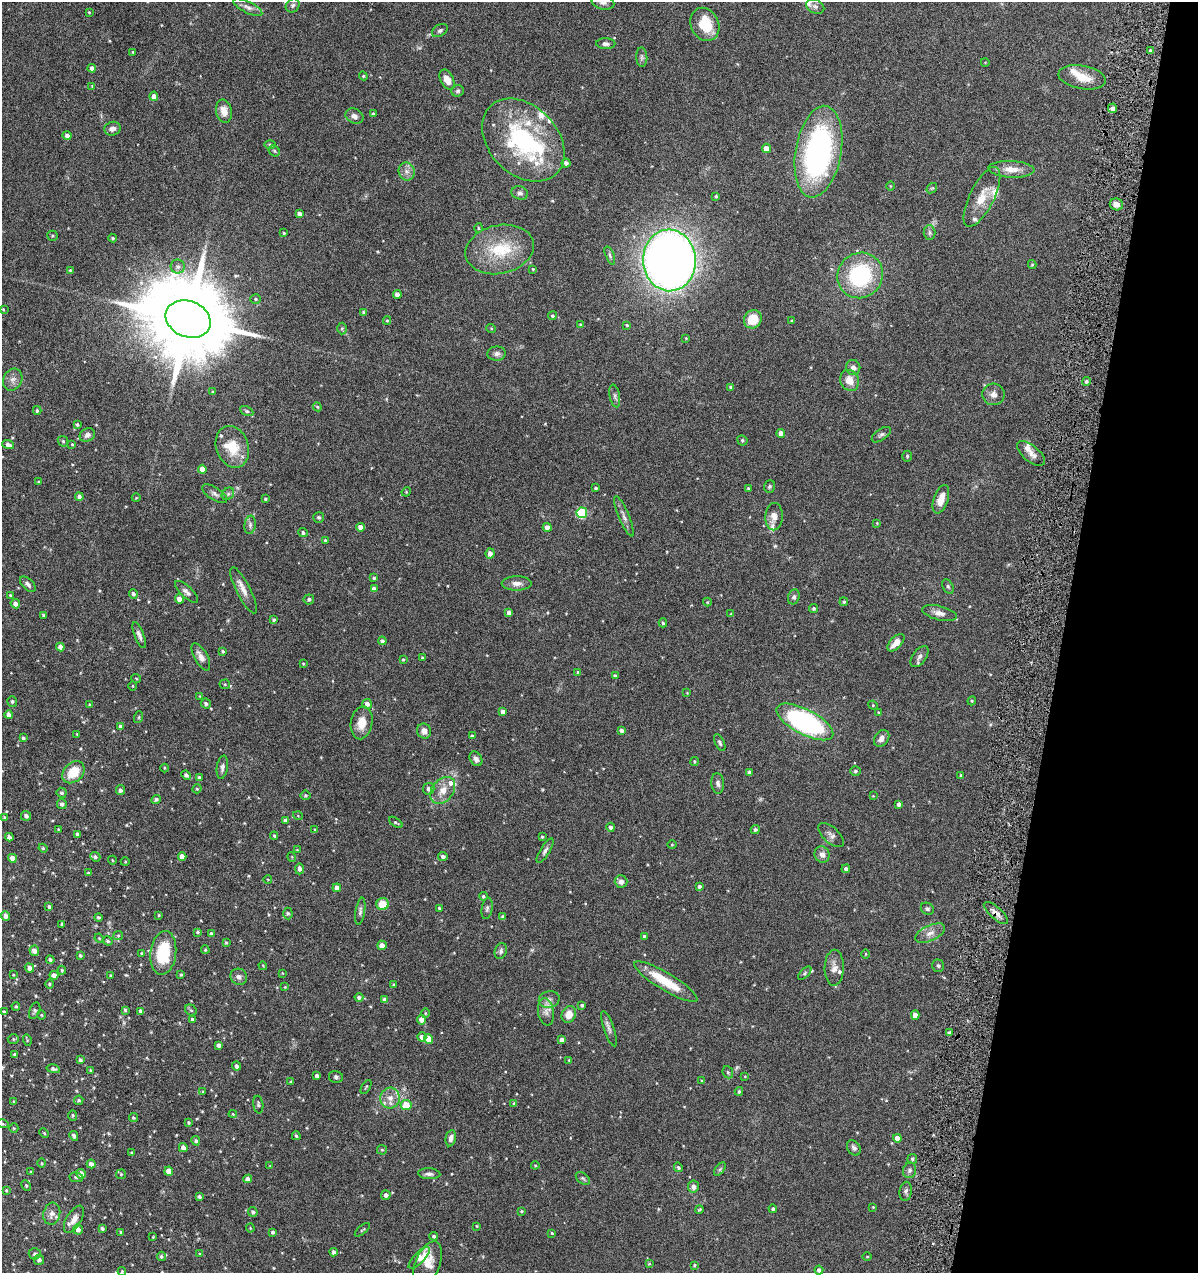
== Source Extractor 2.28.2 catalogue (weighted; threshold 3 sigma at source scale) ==
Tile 8 of 4 x 4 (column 4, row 2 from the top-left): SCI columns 3709-4904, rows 2544-3814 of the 5147 x 5088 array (HDU 1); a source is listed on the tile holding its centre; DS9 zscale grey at full resolution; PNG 1200 x 1275 px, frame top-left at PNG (2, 2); each listed source drawn as its Kron ellipse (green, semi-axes under 4 px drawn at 4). Shown black and unused: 11% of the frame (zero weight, under 4 of 8 exposures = <1% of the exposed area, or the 3 px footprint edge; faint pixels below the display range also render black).
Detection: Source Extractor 2.28.2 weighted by HDU 2 'WHT'; one run over the whole footprint, this tile lists its part. Background 0.0995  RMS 0.0049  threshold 0.0201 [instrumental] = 3 sigma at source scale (4.09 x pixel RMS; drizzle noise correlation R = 1.36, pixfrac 0.8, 0.05/0.05 arcsec/px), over >= 5 px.
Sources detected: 408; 3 too faint to see at this stretch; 1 inside a brighter object's white glare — neither listed nor drawn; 18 inside a brighter listed object's ellipse — not listed separately; the other 386 listed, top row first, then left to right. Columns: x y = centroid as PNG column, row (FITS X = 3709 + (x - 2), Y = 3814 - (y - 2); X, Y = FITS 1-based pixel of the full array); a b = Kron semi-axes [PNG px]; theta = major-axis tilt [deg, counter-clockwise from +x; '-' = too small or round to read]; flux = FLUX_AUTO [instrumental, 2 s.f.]
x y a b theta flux
603 2 12 7 -15 1.9
293 5 7 6 - 1
815 6 9 6 -27 1.4
248 7 16 6 -27 2
89 12 4 4 - 0.34
705 24 17 14 -65 12
440 30 8 5 33 1
606 44 9 5 -1 1.4
1150 50 4 4 - 0.53
133 52 3 3 - 0.38
642 57 10 5 -86 1
985 62 4 3 - 0.27
92 68 4 4 - 2
363 76 4 4 - 0.49
1082 77 24 11 -10 8
447 80 11 6 -64 4
92 86 4 4 - 0.33
458 91 6 5 - 0.8
154 96 4 4 - 2.2
1113 108 5 4 - 1.6
224 111 12 7 -79 3.9
373 114 4 3 - 0.56
354 116 9 7 -25 1.9
112 129 8 7 - 1.9
67 136 4 4 - 1.8
523 140 47 34 -45 54
270 144 6 4 -1 0.57
766 148 4 4 - 2.8
274 151 6 5 - 0.64
818 152 46 23 80 98
566 163 4 4 - 1.3
1011 169 23 8 -3 5.6
407 171 9 8 - 2.2
890 186 5 3 - 0.36
932 188 6 4 40 0.58
520 193 8 6 -15 1.3
716 196 3 3 - 0.5
982 197 33 12 63 8.3
1116 204 7 6 - 2.2
299 214 4 4 - 1.6
478 228 5 3 - 0.45
284 233 3 3 - 0.52
930 233 7 6 - 1
52 236 5 5 - 0.62
113 238 4 3 - 0.56
500 249 34 24 13 19
610 255 9 4 -67 0.91
669 260 31 26 -86 460
1032 265 4 4 - 0.48
178 266 7 7 - 1.4
533 269 4 3 - 0.37
70 270 4 3 - 0.44
860 275 23 22 - 38
397 295 5 4 - 2
255 299 5 4 - 0.61
3 309 3 2 - 0.32
363 312 4 4 - 0.48
552 316 4 4 - 0.77
188 319 23 18 -23 7600
753 319 9 8 - 9.5
387 321 4 4 - 0.54
792 321 3 2 - 0.32
580 324 4 3 - 0.37
627 325 4 3 - 0.48
342 328 6 5 - 0.59
491 328 5 3 - 0.38
686 338 4 4 - 0.33
497 354 9 7 5 1.5
853 367 7 7 - 2.1
13 380 11 9 62 2.4
850 380 11 9 -64 4.9
1086 381 4 4 - 0.77
731 387 4 3 - 0.76
213 392 3 3 - 0.49
993 394 11 11 - 2.5
615 396 11 5 -79 1.2
317 407 4 4 - 0.46
37 410 4 3 - 0.62
247 411 7 4 -26 0.71
77 424 4 4 - 0.7
781 433 4 4 - 3.3
87 435 8 6 28 1.6
881 435 11 5 35 1.1
742 440 5 5 - 0.69
63 441 6 4 -45 0.59
72 444 4 4 - 0.38
8 445 6 4 -16 1.7
232 447 21 16 -70 11
1031 453 17 8 -41 3
907 456 5 4 - 0.57
202 469 4 4 - 3.9
38 482 4 3 - 0.49
770 487 6 5 - 0.68
596 488 3 3 - 0.66
748 488 3 3 - 0.42
406 492 5 4 - 0.39
215 494 14 6 -33 1.8
228 494 7 5 44 0.99
79 497 4 3 - 1.3
136 498 4 3 - 0.33
265 499 4 3 - 0.53
941 499 15 7 71 5.1
582 513 5 5 - 30
624 516 22 5 -67 2.3
319 517 5 5 - 0.72
774 517 13 8 88 3.1
877 523 4 3 - 0.33
250 525 9 5 82 1.2
360 527 4 4 - 2.5
547 527 4 4 - 2.8
303 533 5 4 - 0.88
325 540 4 3 - 0.67
490 553 5 4 - 2.6
374 578 4 4 - 0.67
517 583 15 7 0 2.6
28 584 9 5 -43 1.4
948 586 7 5 -63 0.9
374 589 4 4 - 2.7
244 590 25 7 -63 3.7
186 592 15 5 -42 1.7
133 594 5 4 - 1.3
10 595 4 3 - 0.43
794 597 7 6 - 1.1
179 599 5 4 - 3.1
309 599 5 5 - 0.93
707 602 4 4 - 0.36
844 602 4 4 - 0.7
15 604 5 4 - 2.3
814 608 4 4 - 0.62
509 613 4 4 - 2.1
939 613 18 7 -13 3
731 614 4 4 - 0.4
43 615 3 3 - 0.49
274 620 4 4 - 0.8
663 623 4 3 - 0.73
139 635 14 4 -68 1.6
382 641 4 4 - 1.1
896 643 11 5 46 4
60 647 4 4 - 2.6
223 651 4 3 - 0.58
201 657 15 6 -61 2.9
919 657 12 6 54 1.7
422 658 3 3 - 0.47
403 659 3 3 - 0.48
303 664 4 3 - 0.41
578 672 3 3 - 0.41
615 676 4 3 - 0.95
136 678 5 3 - 0.34
225 684 5 5 - 0.59
133 686 4 3 - 0.36
687 693 4 3 - 0.3
200 696 3 3 - 0.35
12 701 5 5 - 0.78
972 701 4 4 - 0.44
206 703 5 4 - 1.1
367 704 5 4 - 2
90 705 4 4 - 0.62
873 705 5 4 - 0.39
503 711 4 4 - 1.7
878 712 4 2 - 0.28
9 715 4 4 - 2.1
139 717 6 4 71 0.51
805 722 31 12 -28 82
362 723 16 10 80 6
121 726 4 4 - 1.3
621 730 4 4 - 1.2
424 731 7 7 - 2.4
77 734 3 3 - 0.33
472 736 4 3 - 0.74
23 738 3 3 - 0.72
882 738 9 7 54 2.2
720 743 9 4 -65 0.88
476 759 8 5 -57 1.6
694 761 4 4 - 0.54
222 767 11 5 81 1.5
164 768 4 3 - 0.43
855 771 5 4 - 0.64
73 772 12 9 45 9.5
750 773 4 3 - 1.4
186 775 5 4 - 1.2
961 775 4 3 - 0.53
199 778 4 4 - 1.5
718 783 10 6 -84 1.4
197 789 5 4 - 0.52
429 789 6 5 - 1.6
120 790 5 4 - 1.2
443 790 15 10 51 5.1
62 793 5 5 - 0.89
306 795 5 5 - 0.73
873 796 4 3 - 0.3
156 799 5 4 - 1
62 804 5 4 - 1.3
899 804 4 4 - 1.6
26 816 5 5 - 1.3
298 816 5 3 - 0.34
5 817 4 3 - 0.77
285 820 4 3 - 0.73
396 822 8 4 -35 0.62
611 827 4 4 - 1.1
58 829 3 3 - 0.27
315 830 4 3 - 0.52
755 830 4 4 - 0.85
77 834 3 3 - 0.95
831 835 15 8 -43 2
274 836 4 3 - 0.59
9 837 4 4 - 1.4
542 837 4 3 - 0.53
672 845 5 3 - 0.35
43 848 4 4 - 0.56
297 850 4 4 - 0.34
545 851 14 5 59 1.4
822 855 8 7 - 2.2
95 857 5 4 - 0.92
182 857 4 4 - 2.9
292 857 5 3 - 0.34
443 857 4 4 - 1.4
12 858 4 4 - 2.8
112 860 4 3 - 0.33
125 862 4 3 - 0.34
299 869 5 4 - 1.5
846 869 4 4 - 1.3
88 873 4 3 - 0.59
268 880 4 3 - 0.31
621 882 6 6 - 2
699 886 4 4 - 0.91
337 888 4 4 - 3.2
483 896 4 4 - 0.66
383 904 6 6 - 6.8
49 907 4 3 - 0.89
439 908 3 3 - 0.61
487 908 11 5 80 1.1
927 909 7 5 -34 0.83
360 911 14 4 80 1.4
288 913 6 4 -87 0.65
996 913 15 6 -41 2.5
159 915 4 3 - 0.45
5 916 5 4 - 2.2
98 917 4 4 - 0.68
503 917 4 3 - 1.2
62 924 4 3 - 0.7
198 932 3 3 - 0.59
211 933 4 3 - 0.6
930 933 16 7 25 3
118 936 5 4 - 0.51
645 936 3 3 - 0.88
99 938 5 4 - 0.43
108 941 5 4 - 0.75
226 942 3 3 - 0.47
382 945 5 4 - 2.3
205 950 4 3 - 0.5
34 951 5 4 - 2.2
501 951 8 6 74 1.1
163 953 22 13 82 22
142 954 4 3 - 0.7
866 954 5 3 - 0.38
80 955 4 4 - 0.71
50 960 4 4 - 1
263 966 4 3 - 0.36
938 966 6 6 - 0.8
29 968 5 4 - 1.8
834 968 18 9 88 3.2
62 970 4 4 - 0.5
282 973 4 2 - 0.25
805 973 8 4 43 0.73
13 975 3 2 - 0.36
54 975 4 4 - 2.1
110 975 3 3 - 0.46
181 975 4 3 - 0.49
239 977 8 8 - 1.7
666 981 36 8 -31 14
49 984 4 3 - 0.42
394 985 3 3 - 0.84
285 987 4 4 - 0.35
359 997 4 4 - 1.2
384 999 4 4 - 1.4
549 1000 10 8 15 2.2
582 1005 4 3 - 0.8
16 1006 4 3 - 0.52
125 1010 4 4 - 0.61
191 1010 6 5 - 0.61
35 1011 8 5 69 0.87
140 1011 4 3 - 0.89
4 1012 3 3 - 0.81
546 1012 14 7 -81 2.8
425 1013 5 3 - 0.42
569 1014 8 7 - 4.8
41 1015 5 3 - 0.37
915 1015 4 4 - 3.8
192 1019 3 3 - 0.74
421 1020 5 4 - 3
609 1029 18 5 -71 1.9
950 1033 3 3 - 1.1
422 1037 4 4 - 2.4
13 1039 5 5 - 0.54
429 1039 5 4 - 5.7
27 1040 6 3 -74 0.38
562 1040 4 4 - 2.4
219 1045 4 4 - 1.4
14 1054 4 3 - 0.51
80 1060 4 3 - 1.1
569 1060 4 3 - 0.36
237 1066 4 4 - 1.3
53 1069 7 4 -12 0.98
90 1070 4 3 - 0.44
728 1072 6 5 - 0.77
317 1076 3 3 - 1.1
745 1076 4 2 - 0.27
336 1077 7 6 - 1
701 1081 4 3 - 0.39
291 1082 4 3 - 0.69
366 1087 8 3 58 0.5
739 1091 4 3 - 0.61
203 1092 4 3 - 0.42
390 1098 10 10 - 3.8
79 1100 5 4 - 0.76
14 1101 4 3 - 0.4
514 1103 4 3 - 0.45
258 1105 9 5 -82 0.93
406 1105 5 5 - 6.9
233 1114 4 4 - 0.39
73 1115 5 4 - 0.53
133 1118 4 4 - 0.66
189 1123 4 4 - 0.5
3 1124 6 3 -18 0.45
14 1128 5 5 - 0.53
44 1133 5 3 - 0.43
74 1136 5 4 - 0.94
296 1136 4 3 - 0.61
451 1138 8 5 78 1.7
897 1138 4 4 - 2.9
196 1141 5 4 - 1
183 1148 4 4 - 2.5
854 1148 8 6 -53 1.2
382 1150 5 4 - 0.52
131 1153 3 3 - 0.62
912 1159 5 5 - 0.62
42 1163 5 3 - 0.39
91 1164 4 4 - 2
535 1165 4 4 - 0.41
270 1166 4 4 - 0.32
678 1167 5 4 - 0.62
720 1169 8 4 53 0.77
910 1170 8 6 73 1.3
169 1171 4 4 - 4
31 1172 4 3 - 0.42
81 1174 5 5 - 3.1
121 1174 5 4 - 0.59
429 1174 11 5 -2 1.6
76 1177 7 4 -10 0.73
583 1178 8 5 -38 0.78
247 1179 4 4 - 2.9
26 1185 5 4 - 0.59
693 1187 6 5 - 2.2
6 1190 3 3 - 0.38
906 1191 9 6 83 1.2
386 1195 4 4 - 1.5
199 1197 4 3 - 0.96
873 1207 3 3 - 0.32
699 1209 4 3 - 0.45
773 1209 4 4 - 0.74
522 1211 3 3 - 0.45
253 1212 5 4 - 1
52 1214 11 8 76 2.7
74 1219 15 7 59 3.3
477 1226 3 3 - 0.33
102 1228 4 3 - 0.8
250 1228 4 4 - 0.44
78 1229 5 5 - 2.2
362 1230 9 3 38 0.52
121 1232 4 3 - 0.59
273 1232 3 3 - 0.97
552 1233 4 3 - 0.4
434 1236 4 4 - 0.84
153 1237 3 3 - 0.31
334 1252 4 3 - 1.3
35 1254 6 5 - 0.84
200 1254 4 3 - 0.42
161 1256 5 4 - 0.76
867 1256 5 3 - 0.34
419 1258 14 5 46 6.3
39 1260 5 5 - 1.1
427 1264 24 12 68 5.6
649 1264 4 3 - 0.43
694 1265 4 3 - 0.53
819 1270 4 4 - 1.2
122 1271 4 4 - 0.43
Overlapping masked pixels (flux is a lower limit): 1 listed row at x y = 996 913
Isophote crosses this tile's border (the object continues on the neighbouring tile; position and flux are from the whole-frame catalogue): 2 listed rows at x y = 603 2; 122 1271